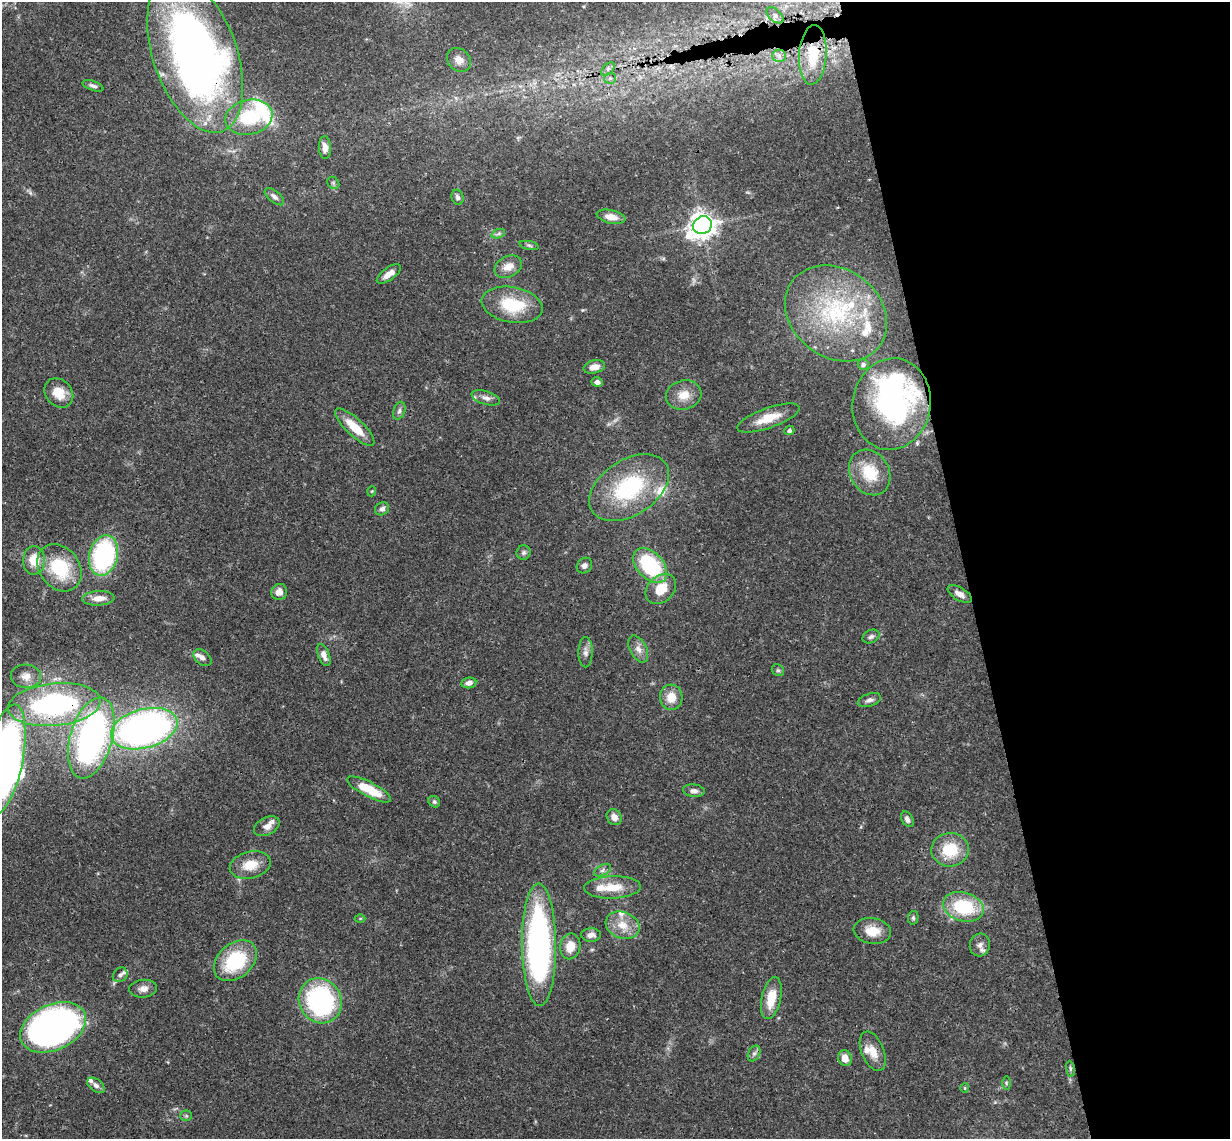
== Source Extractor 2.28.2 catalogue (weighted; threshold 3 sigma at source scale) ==
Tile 12 of 4 x 4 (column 4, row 3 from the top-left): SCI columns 3743-4970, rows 1402-2538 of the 5027 x 4964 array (HDU 1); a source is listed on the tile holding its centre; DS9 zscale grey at full resolution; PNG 1232 x 1141 px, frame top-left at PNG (2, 2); each listed source drawn as its Kron ellipse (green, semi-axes under 4 px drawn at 4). Shown black and unused: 22% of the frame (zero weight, under 3 of 4 exposures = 6% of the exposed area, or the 3 px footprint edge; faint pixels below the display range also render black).
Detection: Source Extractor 2.28.2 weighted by HDU 2 'WHT'; one run over the whole footprint, this tile lists its part. Background 0.0431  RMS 0.0028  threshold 0.0128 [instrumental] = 3 sigma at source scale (4.5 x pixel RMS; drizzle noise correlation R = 1.50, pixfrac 1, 0.05/0.05 arcsec/px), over >= 5 px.
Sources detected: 112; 2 too faint to see at this stretch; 2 inside a brighter object's white glare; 1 cosmic-ray / hot-pixel residue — neither listed nor drawn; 14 inside a brighter listed object's ellipse — not listed separately; the other 93 listed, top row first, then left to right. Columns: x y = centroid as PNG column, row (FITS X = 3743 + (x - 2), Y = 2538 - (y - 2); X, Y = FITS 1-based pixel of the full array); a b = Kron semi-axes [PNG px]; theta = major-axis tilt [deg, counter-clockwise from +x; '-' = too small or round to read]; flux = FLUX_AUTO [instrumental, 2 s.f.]
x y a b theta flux
775 15 10 6 -43 1.2
195 55 81 42 -70 210
813 55 30 14 86 9.6
779 56 6 6 - 1
459 60 13 11 -45 2.3
608 69 8 5 45 0.84
610 78 6 5 - 0.63
93 86 11 5 -19 0.9
249 117 24 17 12 15
325 147 11 6 -86 1.9
333 183 6 5 - 0.57
274 197 11 5 -39 1
458 197 7 6 - 0.78
611 217 14 6 -13 2.6
702 225 10 8 32 280
498 234 7 4 19 0.62
529 245 10 4 -11 0.59
508 267 14 10 27 2.9
389 274 14 6 36 2.4
512 305 31 17 -10 13
836 313 54 44 -37 40
863 365 5 5 - 0.76
594 367 11 6 13 2.3
597 382 5 5 - 0.94
59 393 16 13 -48 4.7
684 395 18 14 14 4.3
486 398 15 6 -17 1.4
892 404 46 39 80 61
399 411 9 5 72 0.83
768 418 33 10 19 6
355 427 25 8 -43 6.4
789 431 5 4 - 0.73
870 472 24 19 -58 9.9
629 488 44 28 33 27
372 491 5 3 - 0.25
382 509 7 6 - 1
524 552 7 7 - 0.76
103 555 20 14 77 42
34 560 14 11 87 5
584 565 8 7 - 1.1
650 566 20 13 -47 22
59 568 25 20 -53 15
661 589 17 13 43 6.2
279 592 8 7 - 2
960 594 13 6 -30 1.9
98 598 16 7 3 2.9
871 637 9 6 25 0.87
638 649 14 8 -62 2.1
586 652 15 7 89 1.5
324 655 11 5 -69 2
202 658 10 6 -40 1.2
778 670 6 5 - 0.57
26 676 15 11 -3 2.7
469 683 7 5 7 1.5
671 697 13 11 -85 4.1
869 700 12 6 20 1.1
54 705 46 21 6 55
144 729 34 19 15 130
91 738 42 21 74 80
5 759 56 18 79 190
369 789 24 7 -27 8.5
694 791 11 6 -6 1.1
434 802 6 5 - 0.5
614 817 8 7 - 1.9
907 819 8 5 -59 1.1
267 826 14 8 27 1.9
950 850 18 16 2 10
250 865 21 13 14 5.5
603 870 9 5 28 0.83
613 887 28 11 2 6.3
963 907 21 14 -16 18
360 918 5 3 - 0.26
913 918 7 5 77 0.55
622 925 17 13 -21 4.8
872 931 19 13 -8 5.2
591 935 10 7 0 1.5
539 945 61 17 -89 94
980 945 11 10 - 1.7
570 946 13 10 79 4.2
235 961 24 17 40 19
120 975 8 6 43 0.98
143 989 14 9 5 1.9
771 998 21 9 78 6.5
320 1001 23 21 -60 45
53 1027 35 23 25 130
873 1051 21 11 -67 3.8
754 1053 8 5 62 0.84
845 1058 8 6 -70 2.9
1070 1069 8 4 -82 0.57
1006 1083 6 4 -89 0.42
96 1085 10 6 -37 1.3
965 1088 5 4 - 0.31
186 1116 5 5 - 0.46
Overlapping masked pixels (flux is a lower limit): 6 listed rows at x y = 195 55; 813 55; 892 404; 54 705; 5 759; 873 1051
Isophote crosses this tile's border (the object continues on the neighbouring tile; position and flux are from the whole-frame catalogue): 2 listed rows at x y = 195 55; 5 759